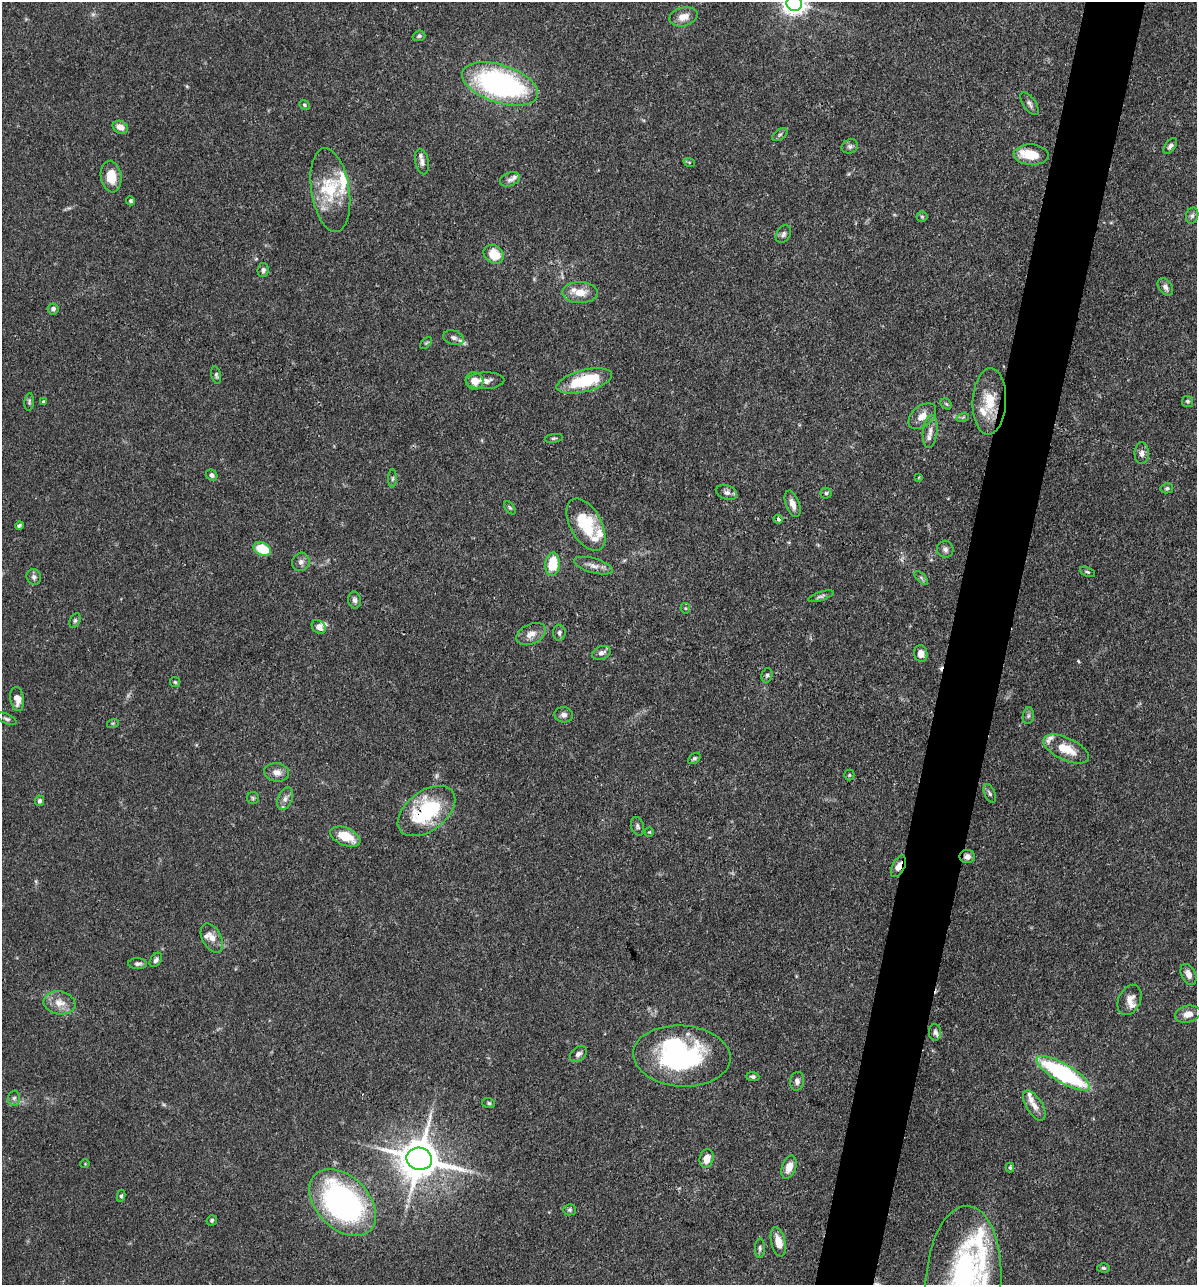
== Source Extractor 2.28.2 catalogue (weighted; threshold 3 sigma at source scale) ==
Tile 10 of 4 x 4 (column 2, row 3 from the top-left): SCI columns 1445-2639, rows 1285-2567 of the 5155 x 5135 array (HDU 1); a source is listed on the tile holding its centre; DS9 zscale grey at full resolution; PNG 1199 x 1287 px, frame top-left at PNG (2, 2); each listed source drawn as its Kron ellipse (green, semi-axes under 4 px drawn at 4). Shown black and unused: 5% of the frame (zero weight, under 3 of 4 exposures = <1% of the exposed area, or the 3 px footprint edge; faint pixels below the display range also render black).
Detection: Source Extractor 2.28.2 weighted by HDU 2 'WHT'; one run over the whole footprint, this tile lists its part. Background 0.102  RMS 0.0038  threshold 0.0169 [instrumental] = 3 sigma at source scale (4.5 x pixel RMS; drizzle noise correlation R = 1.50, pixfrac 1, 0.05/0.05 arcsec/px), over >= 5 px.
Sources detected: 139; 2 too faint to see at this stretch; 2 inside a brighter object's white glare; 1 cosmic-ray / hot-pixel residue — neither listed nor drawn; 15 inside a brighter listed object's ellipse — not listed separately; the other 119 listed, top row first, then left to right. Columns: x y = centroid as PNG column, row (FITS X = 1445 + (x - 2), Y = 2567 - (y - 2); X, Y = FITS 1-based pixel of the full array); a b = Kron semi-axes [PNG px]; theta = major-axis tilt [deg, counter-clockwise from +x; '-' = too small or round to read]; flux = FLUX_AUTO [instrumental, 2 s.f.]
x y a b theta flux
794 3 8 7 - 310
683 17 14 9 14 3.8
419 36 6 5 - 0.79
500 84 39 19 -18 99
1029 104 13 6 -55 1.3
304 105 6 4 -42 0.54
120 127 8 6 -26 3.1
780 135 9 5 34 0.82
850 146 8 7 - 1.1
1170 146 9 5 52 1.1
1031 155 17 10 -3 8.5
422 162 13 6 -77 2
689 162 6 3 -18 0.41
111 177 16 10 -82 7.1
510 179 10 6 21 1.4
330 190 42 19 -81 17
131 201 4 4 - 0.63
1192 216 8 6 74 1.1
922 217 5 5 - 0.55
783 234 9 7 58 1.1
494 254 11 8 -35 8.3
263 270 7 5 83 0.98
1165 287 10 6 -55 1.7
580 292 18 10 -2 5.8
53 309 5 5 - 1.1
454 338 10 7 -16 1.5
426 343 7 4 44 0.62
216 375 9 4 -77 0.87
474 381 9 8 - 3.3
485 381 19 8 2 3
584 381 28 11 15 21
989 401 33 17 87 12
1188 401 5 5 - 0.62
29 402 9 5 85 0.74
43 402 4 3 - 0.7
946 404 6 5 - 0.54
922 416 16 10 40 3.8
963 417 6 4 19 0.6
930 431 17 7 83 2.6
554 438 9 3 8 0.59
1142 453 11 7 88 1.7
212 475 6 5 - 1.1
919 477 3 3 - 0.31
393 479 9 4 89 0.78
1167 488 6 5 - 0.69
727 492 11 7 -20 1.6
826 493 5 5 - 0.61
792 504 14 6 -70 2.9
510 508 7 4 -54 0.57
778 519 5 3 - 1.5
586 525 28 15 -61 18
19 526 4 3 - 0.66
262 549 9 6 -24 11
945 549 8 8 - 1.4
301 562 9 8 - 1.7
553 564 12 7 84 13
593 566 20 7 -16 2.9
1087 572 8 4 -24 0.66
34 577 8 7 - 1.2
921 578 8 3 -45 0.63
821 596 13 4 18 1.1
355 600 8 6 -78 1.2
685 608 5 5 - 0.51
75 620 7 5 63 0.78
319 627 8 6 -43 2
559 633 8 6 -87 1.2
531 634 16 10 25 3.6
601 653 10 6 21 1.8
921 654 8 6 -80 3
767 675 7 5 74 0.77
175 682 5 5 - 0.59
17 699 12 6 -81 3
564 715 9 7 -8 1.6
1028 716 8 5 84 1
7 719 10 5 -24 0.91
113 723 6 4 18 0.45
1066 749 24 11 -25 8.6
694 759 7 5 37 0.74
277 772 12 9 -9 2.9
849 775 5 5 - 0.48
990 793 10 5 -66 0.98
253 798 6 6 - 0.7
285 799 12 7 68 2
40 801 5 4 - 0.93
426 811 33 20 37 32
637 826 9 6 -72 1
649 832 4 4 - 0.37
345 837 16 8 -23 9.6
967 856 8 6 1 1.5
898 866 11 6 64 3.4
212 938 16 9 -61 3.2
156 960 8 5 56 1.1
138 964 9 5 -1 1.1
1188 974 11 7 -64 2.6
1129 1000 16 11 64 3.3
59 1003 16 11 -10 4.7
1188 1014 13 8 13 3.3
935 1032 8 6 -88 1.1
578 1054 9 6 40 1.5
682 1056 48 30 -4 59
1063 1073 30 9 -30 53
753 1077 6 4 -1 0.82
797 1081 9 7 79 1.6
14 1098 7 6 - 1.1
489 1103 6 5 - 0.67
1034 1105 17 8 -59 3.4
707 1158 9 7 75 4.1
419 1159 13 11 -14 1300
85 1164 5 3 - 0.28
789 1167 12 7 70 4.1
1010 1168 5 4 - 0.55
121 1196 6 4 79 0.61
343 1203 39 26 -46 100
570 1210 6 5 - 0.76
212 1220 5 5 - 0.67
778 1242 15 7 -77 5.5
760 1248 10 5 87 0.92
1103 1268 6 4 -3 0.65
963 1283 77 38 87 91
Overlapping masked pixels (flux is a lower limit): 4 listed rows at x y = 778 519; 426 811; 967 856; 898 866
Isophote crosses this tile's border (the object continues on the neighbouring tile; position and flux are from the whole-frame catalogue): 2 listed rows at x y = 794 3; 963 1283